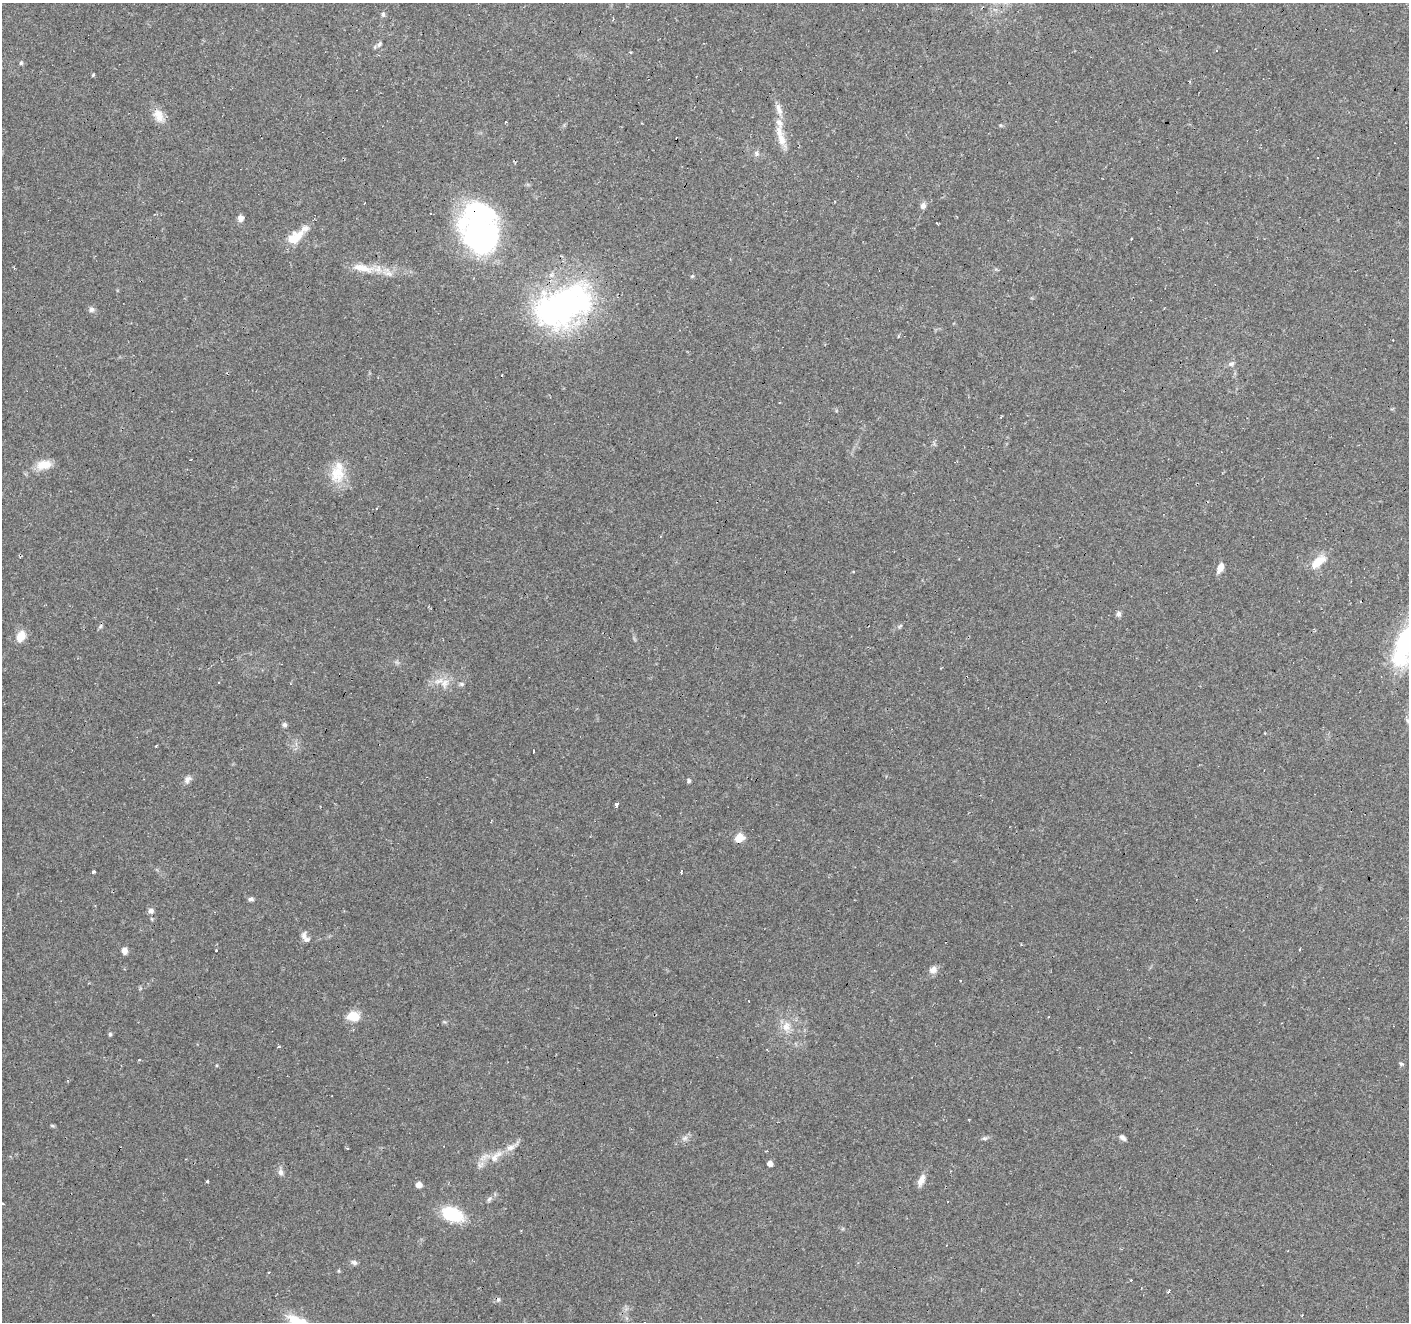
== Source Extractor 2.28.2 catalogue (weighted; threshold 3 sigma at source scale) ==
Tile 10 of 4 x 4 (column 2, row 3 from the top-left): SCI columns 1407-2813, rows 1524-2843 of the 5631 x 5751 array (HDU 1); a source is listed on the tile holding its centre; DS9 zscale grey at full resolution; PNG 1411 x 1324 px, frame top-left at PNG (2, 3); no overlay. Shown black and unused: <1% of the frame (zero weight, under 2 of 3 exposures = <1% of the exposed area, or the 3 px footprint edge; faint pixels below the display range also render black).
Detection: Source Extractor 2.28.2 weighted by HDU 2 'WHT'; one run over the whole footprint, this tile lists its part. Background 0.0879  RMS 0.0051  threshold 0.0228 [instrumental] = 3 sigma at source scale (4.5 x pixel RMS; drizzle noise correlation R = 1.50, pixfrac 1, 0.0396/0.0396 arcsec/px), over >= 5 px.
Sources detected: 86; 1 inside a brighter object's white glare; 8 cosmic-ray / hot-pixel residue — not listed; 4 inside a brighter listed object's ellipse — not listed separately; the other 73 listed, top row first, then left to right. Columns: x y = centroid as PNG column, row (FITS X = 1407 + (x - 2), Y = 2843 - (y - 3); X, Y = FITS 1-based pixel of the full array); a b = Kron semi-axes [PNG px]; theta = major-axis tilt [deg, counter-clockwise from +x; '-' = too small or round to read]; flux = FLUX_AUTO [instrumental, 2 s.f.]
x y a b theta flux
383 14 7 5 -87 1.1
379 44 8 6 23 1.3
1216 51 3 2 - 0.38
630 52 4 3 - 0.38
21 63 6 3 73 0.63
93 75 5 3 - 0.53
779 109 21 7 -73 3.9
159 116 18 12 -61 5.9
505 122 3 2 - 0.6
781 139 20 10 -67 6.4
756 153 8 7 - 1.5
1318 157 3 3 - 1.7
923 206 8 7 - 2.1
241 218 7 6 - 2.6
479 235 61 38 -71 110
295 237 22 12 36 10
362 268 35 10 -11 11
563 306 74 43 26 130
91 309 8 7 - 1.7
1231 364 10 6 24 1.7
190 460 3 3 - 0.95
44 465 20 11 13 7.2
337 473 25 21 87 13
1318 561 22 10 42 7.9
1220 568 12 6 68 3.5
1118 614 8 6 -76 1.5
100 626 7 5 60 0.95
900 626 7 4 45 0.83
21 636 12 9 63 6.3
445 683 14 9 20 5.1
462 684 7 5 -1 1.1
1408 721 7 4 -71 1.2
284 725 7 6 - 1.2
156 746 3 3 - 0.96
534 752 3 3 - 1.1
187 780 11 8 58 2.2
689 781 5 5 - 0.89
616 804 4 3 - 2.3
740 838 11 9 49 5.3
681 871 4 3 - 2.4
93 872 3 3 - 0.97
251 899 6 5 - 1.3
151 911 8 7 - 1.7
152 919 6 3 -70 0.56
304 935 11 7 -90 2.3
1300 949 3 3 - 1.4
124 951 8 7 - 2.5
216 951 3 3 - 1.2
933 970 10 8 18 3.1
961 980 3 3 - 0.56
354 1016 14 10 -7 9.2
786 1026 15 8 54 4.8
110 1034 5 4 - 0.88
279 1047 3 3 - 1.1
139 1060 4 3 - 0.45
1401 1064 6 4 -15 0.87
216 1065 5 3 - 0.49
52 1126 6 4 -19 0.68
685 1138 10 6 27 1.8
984 1138 7 5 6 1
1122 1138 9 5 -39 1.6
512 1147 23 7 35 4.6
347 1148 3 3 - 0.65
494 1158 19 9 57 5.2
770 1163 5 4 - 2.8
281 1172 8 7 - 2.2
921 1180 14 7 66 4.1
207 1181 3 3 - 1.3
419 1185 5 5 - 3.8
489 1199 10 5 56 1.3
452 1214 19 11 -21 30
354 1262 7 7 - 1.5
1168 1291 4 3 - 1.6
Overlapping masked pixels (flux is a lower limit): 2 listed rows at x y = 479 235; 563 306